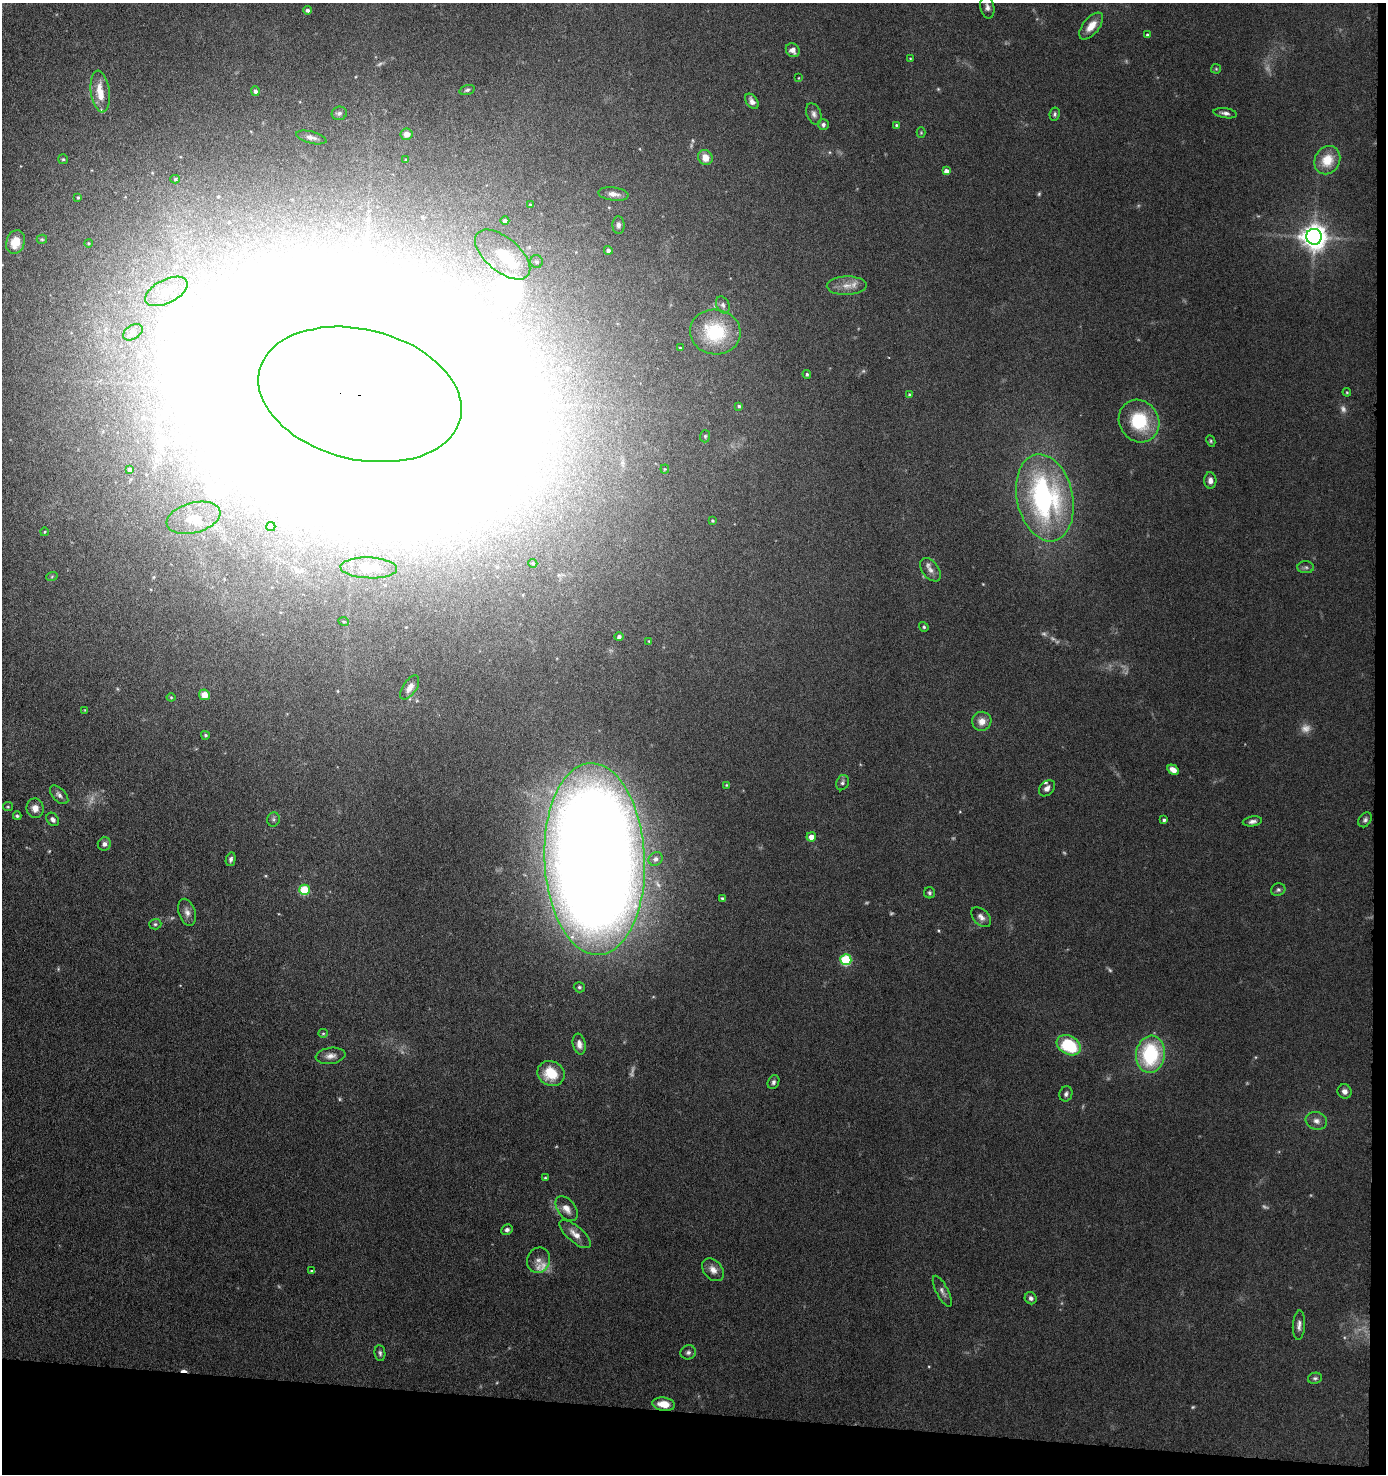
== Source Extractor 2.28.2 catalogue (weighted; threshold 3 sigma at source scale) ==
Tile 9 of 3 x 3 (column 3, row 3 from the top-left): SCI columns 2879-4262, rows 5-1476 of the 4507 x 4427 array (HDU 1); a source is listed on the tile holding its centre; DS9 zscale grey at full resolution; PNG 1388 x 1476 px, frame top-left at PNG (2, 3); each listed source drawn as its Kron ellipse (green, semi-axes under 4 px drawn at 4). Shown black and unused: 5% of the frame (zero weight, under 6 of 11 exposures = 3% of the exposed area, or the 3 px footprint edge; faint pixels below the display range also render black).
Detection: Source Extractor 2.28.2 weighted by HDU 2 'WHT'; one run over the whole footprint, this tile lists its part. Background 0.0677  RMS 0.0054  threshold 0.022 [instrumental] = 3 sigma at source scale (4.09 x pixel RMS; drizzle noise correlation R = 1.36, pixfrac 0.8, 0.05/0.05 arcsec/px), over >= 5 px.
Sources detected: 163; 20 too faint to see at this stretch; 10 inside a brighter object's white glare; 1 cosmic-ray / hot-pixel residue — neither listed nor drawn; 5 inside a brighter listed object's ellipse — not listed separately; the other 127 listed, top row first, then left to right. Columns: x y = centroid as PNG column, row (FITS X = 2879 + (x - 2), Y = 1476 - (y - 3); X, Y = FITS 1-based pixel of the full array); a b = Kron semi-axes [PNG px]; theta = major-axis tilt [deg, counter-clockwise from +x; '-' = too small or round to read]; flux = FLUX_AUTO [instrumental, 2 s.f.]
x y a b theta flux
987 7 11 7 -80 2.3
307 10 4 4 - 1.3
1091 26 16 8 50 5.4
1147 35 4 3 - 0.8
793 50 7 6 - 2.7
910 58 3 2 - 0.36
1216 69 5 5 - 0.57
798 78 4 3 - 0.36
467 90 8 4 16 0.97
100 91 21 9 -82 8.7
255 91 5 4 - 1.6
752 101 9 5 -54 2.6
339 113 7 6 - 1.3
1225 113 12 5 -8 1.8
814 114 11 7 -68 2.2
1055 114 7 5 81 1
823 125 5 5 - 1.4
896 125 3 3 - 0.58
921 133 5 4 - 0.54
407 134 6 6 - 3.5
311 137 15 6 -14 2.3
705 157 8 7 - 5.7
63 159 5 5 - 0.7
406 160 4 3 - 0.47
1327 160 14 12 59 11
946 171 4 4 - 3.1
175 179 5 4 - 0.67
613 194 15 6 -7 3.5
78 198 4 3 - 0.64
530 205 3 3 - 0.53
505 221 5 4 - 1.3
618 225 9 6 -88 1.7
1314 237 8 8 - 570
42 239 5 4 - 0.64
15 242 12 9 71 7.4
88 243 4 3 - 0.37
608 250 4 4 - 1.4
503 255 33 17 -40 13
536 262 6 6 - 1.2
847 286 20 9 1 5.4
166 291 23 12 27 10
723 305 9 6 -63 1.6
133 332 11 7 31 2.1
715 332 25 22 -8 28
680 348 3 3 - 0.53
807 374 4 4 - 0.87
1347 392 4 3 - 0.48
360 394 103 65 -14 44000
909 394 4 4 - 0.77
739 406 4 3 - 0.75
1139 421 22 19 -59 27
705 436 6 5 - 0.75
1211 441 6 4 -63 0.68
665 469 4 4 - 0.48
130 470 4 4 - 2
1210 480 8 6 -86 2.6
1045 498 44 28 -78 110
193 518 27 15 15 13
712 521 3 3 - 0.59
271 526 5 4 - 0.83
44 532 4 3 - 0.38
533 563 4 4 - 0.73
1306 567 8 6 -3 1.4
369 568 28 10 -2 12
930 570 13 8 -53 3
52 576 6 4 20 0.6
344 622 5 3 - 0.43
924 627 5 4 - 0.87
619 637 4 4 - 1.3
649 641 4 4 - 0.46
410 687 14 7 57 3.2
204 695 5 5 - 4.9
171 697 4 4 - 0.52
85 710 3 2 - 0.4
982 721 9 9 - 4.4
205 735 4 4 - 0.74
1173 770 6 4 -30 3.5
842 783 8 6 65 1.4
726 785 4 3 - 0.49
1047 788 9 6 45 2.2
59 795 11 6 -46 1.9
8 807 5 4 - 0.59
35 808 9 8 - 3.7
17 816 4 3 - 0.87
53 819 7 5 -53 1.8
273 819 7 6 - 1.1
1164 820 4 4 - 0.93
1365 820 8 6 55 1.3
1252 821 9 5 8 1.8
811 837 4 4 - 5
104 844 7 6 - 1.9
231 859 7 4 76 1.4
595 859 96 50 -87 1700
656 859 7 6 - 1.9
304 890 5 5 - 25
1278 890 7 6 - 1.2
929 893 5 5 - 0.95
722 898 4 3 - 0.85
187 912 14 8 -72 3.1
981 917 12 7 -45 2.7
155 924 6 5 - 0.95
846 960 5 5 - 41
579 987 5 5 - 0.96
323 1033 5 4 - 0.64
579 1044 10 6 -80 3.1
1069 1045 13 9 -30 31
1150 1054 19 14 82 41
331 1056 15 8 7 3.2
551 1074 14 12 -29 13
773 1082 7 5 68 1.4
1345 1091 7 7 - 2.3
1066 1094 8 6 69 1.4
1316 1121 11 8 -18 2.9
545 1178 4 4 - 0.53
567 1209 14 8 -52 4.2
507 1230 6 5 - 1.4
575 1234 19 8 -41 4.5
538 1260 13 11 67 3.6
713 1270 13 9 -49 3.6
312 1271 3 3 - 0.79
942 1291 17 6 -63 2.1
1031 1298 6 5 - 1.4
1299 1325 15 6 86 2.4
688 1352 8 7 - 1.5
380 1353 8 5 -82 1.2
1315 1378 7 5 10 1.1
664 1404 11 6 -7 7.1
Overlapping masked pixels (flux is a lower limit): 1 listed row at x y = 360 394